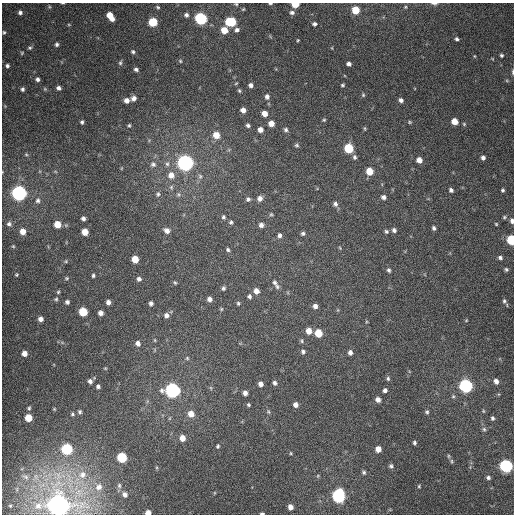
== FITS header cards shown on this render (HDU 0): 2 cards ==
NAXIS1  =                  512
NAXIS2  =                  512

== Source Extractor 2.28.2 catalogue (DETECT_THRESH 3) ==
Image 512 x 512 px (HDU 0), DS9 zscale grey, 1 PNG px = 1 image px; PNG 516 x 516 px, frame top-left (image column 1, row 512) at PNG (2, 3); no overlay
Background 371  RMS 9.1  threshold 27.4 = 3 sigma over >= 5 px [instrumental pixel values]
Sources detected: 205; all 205 listed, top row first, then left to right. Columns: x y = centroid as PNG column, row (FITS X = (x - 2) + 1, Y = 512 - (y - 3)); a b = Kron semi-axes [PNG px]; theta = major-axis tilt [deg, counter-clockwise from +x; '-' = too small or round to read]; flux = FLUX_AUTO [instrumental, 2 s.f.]
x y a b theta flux
63 3 4 2 - 4.8e+02
270 3 4 2 - 7.4e+02
236 4 6 4 -4 8.1e+02
295 4 5 4 - 1.2e+04
434 4 9 3 -1 1.6e+03
49 7 5 5 - 7.8e+02
158 7 5 3 - 7.2e+02
405 7 5 5 - 9.2e+02
243 9 5 4 - 7.0e+02
355 10 5 5 - 1.5e+04
20 12 5 5 - 1.7e+03
292 13 6 5 - 1.9e+03
186 15 5 5 - 1.6e+03
110 16 8 5 -55 9.8e+03
201 18 6 6 - 9.9e+04
153 22 6 5 - 2.8e+04
230 22 7 6 - 3.8e+04
314 24 5 5 - 1.6e+03
69 25 5 3 - 5.8e+02
224 30 6 5 - 9.4e+03
237 30 6 5 - 2.0e+03
4 32 5 4 - 8.6e+02
457 39 4 4 - 1.3e+03
298 40 3 3 - 5.9e+02
57 44 5 4 - 1.3e+03
30 48 6 5 - 1.1e+03
332 48 5 3 - 4.6e+02
133 52 4 4 - 9.6e+02
22 53 5 4 - 7.1e+02
501 55 4 4 - 1.1e+03
474 56 5 3 - 5.1e+02
180 61 5 4 - 7.7e+02
120 63 6 4 76 9.3e+02
349 64 4 4 - 2.1e+03
7 66 5 5 - 1.5e+03
136 69 4 3 - 1.3e+03
513 72 8 3 -90 1.0e+03
37 79 5 4 - 1.7e+03
507 81 5 3 - 6.8e+02
236 83 5 3 - 6.2e+02
251 85 5 5 - 2.2e+03
342 85 4 4 - 9.1e+02
58 88 4 4 - 1.9e+03
22 89 4 4 - 1.3e+03
45 89 5 4 - 7.0e+02
239 91 6 4 -63 9.5e+02
363 95 6 5 - 9.3e+02
267 97 6 5 - 2.3e+03
134 98 5 5 - 2.6e+03
127 100 5 5 - 3.4e+03
401 100 5 4 - 2.0e+03
243 110 5 5 - 3.6e+03
264 113 5 5 - 5.5e+03
324 120 5 4 - 7.5e+02
454 121 5 5 - 8.1e+03
82 122 4 3 - 1.1e+03
409 122 5 4 - 7.5e+02
271 123 5 5 - 5.3e+03
464 124 5 4 - 7.4e+02
129 125 5 4 - 8.7e+02
248 125 5 4 - 1.5e+03
365 128 6 3 -81 6.1e+02
260 130 5 5 - 3.1e+03
286 130 5 5 - 1.4e+03
216 135 6 6 - 7.8e+03
149 140 6 4 19 7.0e+02
297 145 6 5 - 1.2e+03
349 148 6 6 - 3.1e+04
26 154 5 4 - 7.2e+02
355 157 6 5 - 1.4e+03
483 158 5 5 - 2.1e+03
419 160 5 5 - 4.6e+03
185 163 7 6 - 3.3e+05
153 164 9 8 - 2.7e+03
167 164 8 6 76 2.0e+03
122 168 5 3 - 5.8e+02
369 171 6 5 - 1.1e+04
171 175 8 7 - 5.4e+03
171 187 7 5 70 1.3e+03
451 190 5 4 - 1.5e+03
503 190 4 4 - 1.1e+03
19 193 6 6 - 2.7e+05
158 194 7 6 - 1.3e+03
178 194 7 5 90 1.2e+03
383 197 5 4 - 2.0e+03
260 198 6 5 - 2.8e+03
248 199 5 5 - 1.3e+03
38 200 7 6 - 1.9e+03
335 204 6 6 - 1.9e+03
271 214 5 4 - 7.5e+02
223 217 5 4 - 1.0e+03
504 217 6 5 - 9.3e+02
83 218 5 4 - 1.8e+03
512 221 5 4 - 2.1e+03
231 222 5 5 - 1.1e+03
9 224 7 6 - 1.9e+03
57 224 5 5 - 1.0e+04
496 224 4 4 - 5.8e+02
261 225 5 4 - 2.4e+03
434 228 4 3 - 1.3e+03
394 230 5 5 - 1.7e+03
23 231 6 5 - 5.4e+03
167 231 5 5 - 3.2e+03
386 231 5 4 - 1.1e+03
85 232 5 5 - 7.5e+03
303 233 5 4 - 1.4e+03
279 235 5 5 - 1.7e+03
511 240 6 5 - 4.0e+04
13 246 5 4 - 6.8e+02
340 248 5 4 - 6.2e+02
228 250 5 4 - 1.1e+03
500 258 5 4 - 1.4e+03
135 259 5 5 - 1.0e+04
66 261 5 4 - 7.2e+02
506 269 4 4 - 9.8e+02
389 270 6 5 - 1.2e+03
16 275 4 4 - 6.7e+02
93 275 4 4 - 1.0e+03
66 278 6 4 20 8.5e+02
139 279 4 4 - 1.7e+03
175 282 5 4 - 6.9e+02
275 282 7 5 -57 1.3e+03
277 286 7 6 - 1.4e+03
223 288 4 4 - 1.1e+03
256 291 6 5 - 3.7e+03
58 292 4 4 - 8.2e+02
249 296 5 5 - 1.4e+03
56 299 5 4 - 9.3e+02
209 299 5 5 - 2.2e+03
504 301 6 5 - 1.4e+03
67 302 5 5 - 1.6e+03
108 302 5 4 - 2.3e+03
151 303 4 4 - 1.8e+03
238 303 5 4 - 8.1e+02
315 306 5 5 - 2.5e+03
221 309 5 4 - 6.8e+02
83 312 6 5 - 2.3e+04
101 313 5 5 - 2.9e+03
166 315 5 5 - 2.4e+03
41 319 4 4 - 2.9e+03
466 320 4 3 - 5.2e+02
309 331 6 5 - 5.6e+03
318 333 6 5 - 1.4e+04
155 340 5 3 - 6.5e+02
302 341 7 4 -74 9.8e+02
138 343 6 6 - 2.9e+03
303 352 5 5 - 1.3e+03
350 352 6 5 - 2.3e+03
24 353 5 5 - 4.1e+03
187 358 5 5 - 8.0e+02
105 368 5 4 - 7.0e+02
388 378 6 5 - 1.1e+03
90 381 7 6 - 2.3e+03
496 381 6 5 - 2.9e+03
275 383 5 4 - 1.5e+03
261 384 5 4 - 2.9e+03
98 386 5 5 - 1.5e+03
466 386 6 6 - 1.6e+05
211 388 6 3 -71 7.6e+02
172 390 7 6 - 2.2e+05
385 390 4 4 - 1.8e+03
245 393 5 4 - 2.7e+03
453 396 5 5 - 9.0e+02
378 400 5 5 - 3.1e+03
248 405 4 4 - 8.4e+02
295 405 5 5 - 2.7e+03
29 408 6 5 - 1.1e+03
54 409 5 4 - 6.4e+02
483 411 5 4 - 6.9e+02
80 412 5 5 - 1.2e+03
268 412 6 5 - 9.1e+02
427 412 5 4 - 1.0e+03
72 414 6 5 - 1.0e+03
191 414 7 6 - 6.2e+03
28 418 5 5 - 1.3e+04
170 418 6 3 71 7.1e+02
492 418 5 4 - 1.3e+03
484 429 7 6 - 1.4e+03
182 438 6 6 - 5.8e+03
414 443 4 3 - 1.1e+03
218 446 5 4 - 9.1e+02
67 449 6 6 - 6.6e+04
378 449 5 5 - 5.5e+03
291 453 5 3 - 5.7e+02
448 456 6 3 -89 7.5e+02
122 457 6 6 - 4.2e+04
452 461 8 4 -82 8.5e+02
391 466 5 5 - 1.3e+03
506 466 7 6 - 1.2e+05
364 472 5 4 - 1.1e+03
82 474 9 8 - 3.2e+03
318 476 5 3 - 5.8e+02
26 477 6 4 -48 8.8e+02
488 478 5 4 - 1.3e+03
119 486 6 4 -89 8.1e+02
419 486 4 4 - 6.9e+02
99 487 7 6 - 2.2e+03
214 493 5 3 - 5.6e+02
125 494 4 4 - 1.9e+03
338 496 7 6 - 1.5e+05
58 505 7 7 - 1.1e+06
38 506 7 6 - 1.9e+03
290 507 5 4 - 3.7e+03
148 513 5 4 - 4.8e+03
262 513 4 2 - 1.0e+03
At the frame edge (FLAGS 8, measured only in part): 11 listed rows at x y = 63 3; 270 3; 236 4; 295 4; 434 4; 513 72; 512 221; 511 240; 58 505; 148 513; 262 513